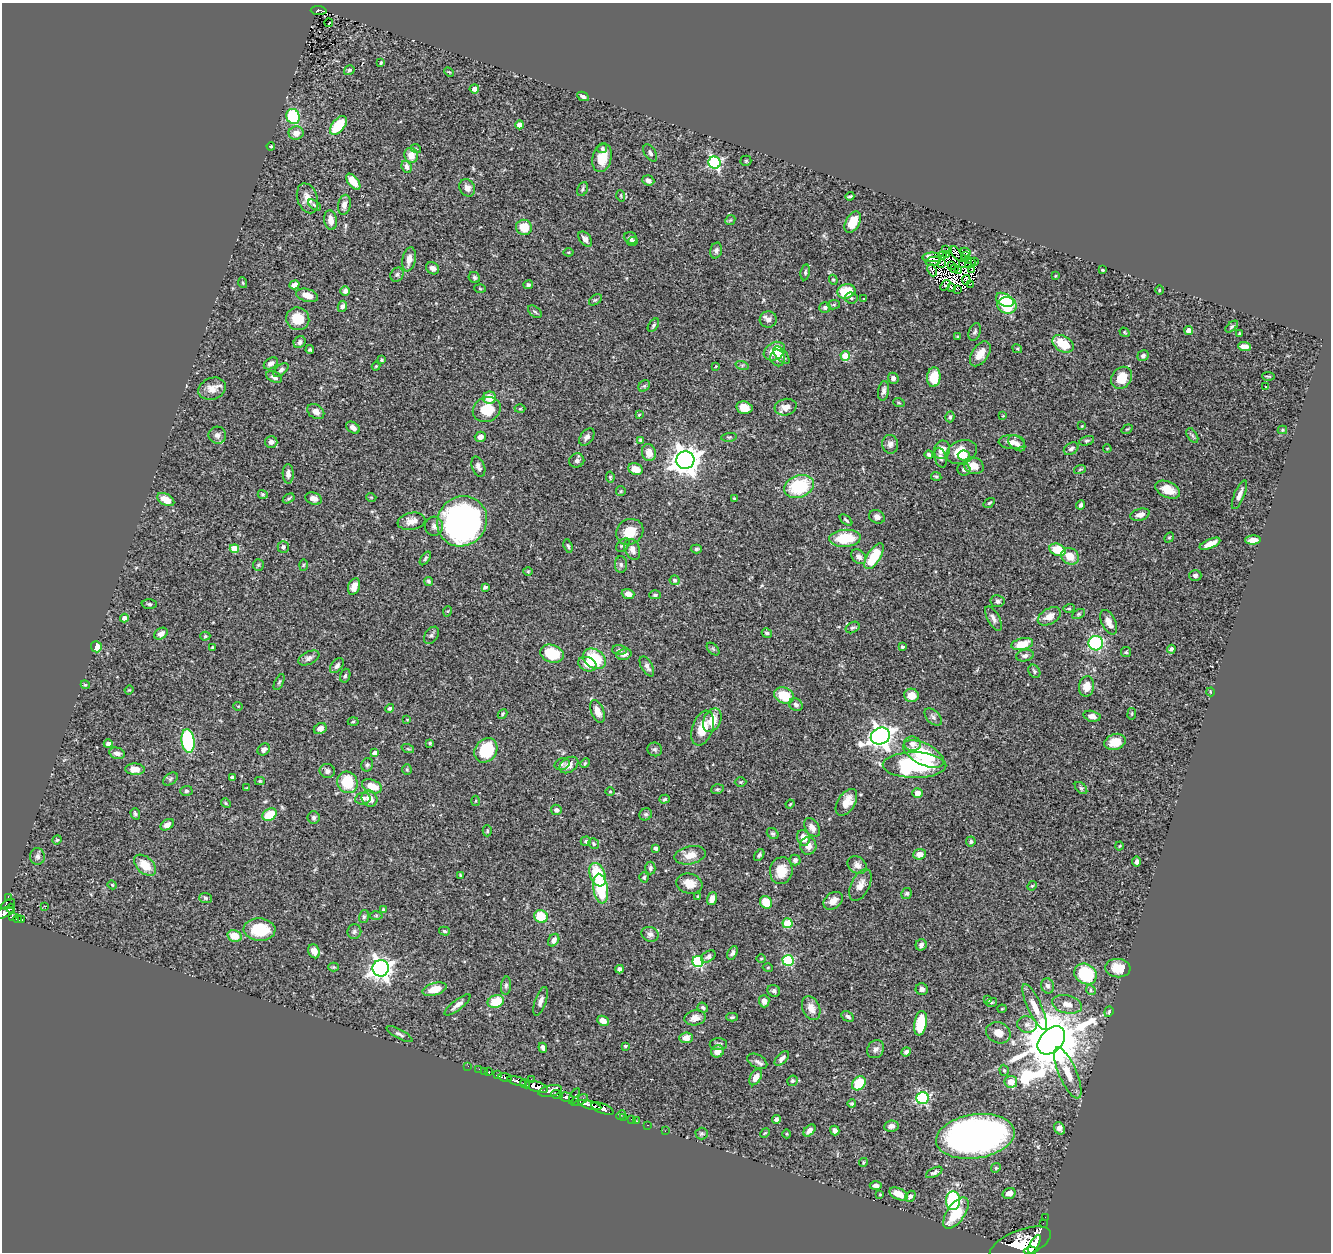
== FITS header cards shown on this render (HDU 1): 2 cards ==
NAXIS1  =                 1329
NAXIS2  =                 1250

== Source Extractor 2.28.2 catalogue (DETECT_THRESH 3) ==
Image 1329 x 1250 px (HDU 1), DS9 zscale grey, 1 PNG px = 1 image px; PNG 1333 x 1254 px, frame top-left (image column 1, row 1250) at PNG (2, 3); each listed source drawn as its Kron ellipse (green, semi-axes under 4 px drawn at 4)
Background 0.659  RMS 0.02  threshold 0.0597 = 3 sigma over >= 5 px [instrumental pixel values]
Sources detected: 477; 11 with non-positive FLUX_AUTO (blend fragments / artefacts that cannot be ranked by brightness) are neither listed nor drawn; the other 466 listed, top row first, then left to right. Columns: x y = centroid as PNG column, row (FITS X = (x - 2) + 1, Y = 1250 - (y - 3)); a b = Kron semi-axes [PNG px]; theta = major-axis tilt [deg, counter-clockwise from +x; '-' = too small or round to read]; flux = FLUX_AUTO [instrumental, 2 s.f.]
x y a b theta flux
319 10 8 4 -4 110
329 23 4 2 - 5.1
381 63 4 3 - 1.6
349 70 5 4 - 2.7
449 72 5 3 - 1.4
474 89 5 4 - 6.9
583 96 6 4 -26 3.2
293 117 8 6 -67 86
520 125 4 4 - 15
338 126 11 6 51 51
296 133 7 7 - 10
271 146 4 4 - 1.7
602 148 5 5 - 2.3
416 149 5 3 - 1.3
650 153 9 5 -59 4
411 155 7 7 - 13
602 158 14 9 76 21
746 161 5 5 - 1.6
715 163 6 6 - 210
406 167 6 5 - 6.9
648 180 6 5 - 4.1
353 182 9 5 -50 22
467 188 9 7 -59 6.9
582 189 7 5 64 2.7
621 196 5 3 - 1.3
850 196 4 3 - 2.2
307 198 15 10 -72 15
314 205 7 4 -37 2.5
344 205 10 6 80 6.8
331 220 10 6 -81 9
730 220 5 4 - 1.7
853 222 12 6 61 29
524 227 8 7 - 26
630 238 6 5 - 4.6
585 239 9 5 -51 7
632 241 5 4 - 2.5
945 250 2 2 - 0.86
716 251 8 6 75 3.9
569 252 5 4 - 1.3
965 252 5 2 - 0.46
956 253 8 2 -58 0.71
947 254 4 2 - 1.6
942 255 3 3 - 1.2
966 256 3 2 - 0.21
932 257 9 5 0 5.1
409 259 12 6 79 10
933 261 7 3 13 0.8
968 261 4 2 - 0.9
975 261 3 2 - 1.1
941 263 3 2 - 1.2
970 263 6 2 44 1.5
951 265 2 2 - 0.85
962 265 2 2 - 0.53
433 268 7 5 -33 5.4
954 269 4 2 - 3.3
972 269 3 2 - 1.7
932 270 6 3 -67 1.6
1102 270 3 2 - 1.4
959 271 4 2 - 2
805 272 8 4 81 2.7
397 275 7 6 - 3
1055 276 3 3 - 1.1
474 277 6 5 - 2.7
833 280 5 4 - 1.6
966 280 5 2 - 3
243 283 5 4 - 1.6
970 284 3 2 - 1.3
294 285 5 4 - 8.7
528 285 5 4 - 2.8
945 285 6 3 51 1.3
951 288 4 2 - 0.75
480 289 6 3 -4 1.3
957 289 4 2 - 1
1159 290 4 3 - 1.1
345 291 5 4 - 4.7
846 291 9 7 17 38
307 295 11 6 -16 14
851 298 6 5 - 2.6
863 298 3 3 - 4.7
595 300 7 4 35 2.2
1005 300 9 6 -29 43
834 305 6 4 7 2.1
1007 305 9 8 - 63
342 306 6 4 64 4
825 307 5 5 - 3.3
535 312 8 5 -40 2.5
298 319 12 11 - 30
768 319 8 8 - 7
653 325 7 4 54 2.4
1232 327 7 4 41 2.2
1189 331 4 4 - 19
975 332 9 5 70 3.3
1124 332 5 4 - 1.4
1239 334 4 2 - 1.4
958 337 3 3 - 1.4
300 342 6 5 - 4.9
1063 344 11 7 -30 35
1244 347 6 4 -2 10
1017 349 5 4 - 1.4
310 350 4 4 - 2
774 351 11 8 31 30
980 354 14 8 56 17
781 355 10 5 -48 6.9
845 356 5 4 - 41
1143 356 6 5 - 4.3
778 358 8 7 - 9.6
381 360 3 3 - 2.3
271 363 8 5 33 4.9
742 365 7 4 -17 2.6
376 366 4 4 - 1.4
716 366 4 2 - 0.92
281 370 9 5 39 4.2
1268 376 6 2 -5 1.5
274 377 8 5 -25 4.8
934 377 10 6 85 37
893 378 6 5 - 5.6
1122 378 12 9 51 26
644 386 6 5 - 2.3
1265 386 3 3 - 4
212 389 14 10 19 13
884 391 10 5 80 5.4
490 398 6 6 - 20
899 403 6 3 -19 1.4
786 407 11 8 15 10
744 408 8 6 -12 21
487 409 14 12 24 35
520 409 5 3 - 1.3
316 412 9 6 -34 8.7
639 415 3 2 - 1.1
1003 416 4 2 - 0.9
950 417 5 4 - 2.8
1082 426 3 3 - 0.97
353 428 7 5 -35 7
1127 429 6 3 35 1.2
1282 430 5 4 - 1.4
217 435 8 8 - 5.7
1192 435 8 5 -59 2.9
480 437 6 5 - 7
587 437 10 6 54 5.5
729 437 8 4 7 1.9
640 440 4 3 - 2.1
1087 441 8 4 16 2.4
271 442 6 6 - 5.6
1012 442 13 7 -2 9.3
1017 443 10 6 -39 7
890 444 9 8 - 5.9
1107 448 4 3 - 0.93
1071 449 8 5 33 3.6
942 450 9 8 - 11
961 452 16 11 21 34
649 453 8 7 - 13
929 454 4 3 - 3.4
964 455 6 5 - 9.2
940 458 10 6 -74 4.2
685 460 9 9 - 1700
577 461 7 7 - 4.6
974 466 10 8 -20 15
478 467 10 6 -69 5.2
636 469 7 5 -23 16
964 469 6 6 - 3.5
1080 469 6 3 20 1.9
288 474 10 5 -88 5.7
936 476 5 4 - 2.1
610 477 5 4 - 1.6
799 486 15 11 20 76
1168 490 13 8 -25 23
621 491 5 4 - 1.6
263 494 5 4 - 1.8
1239 495 15 5 67 8.2
371 497 5 3 - 1.2
289 498 6 4 32 2.3
314 498 8 6 -17 7.2
735 498 3 2 - 1.6
166 500 9 5 -29 17
989 503 6 3 35 1.7
1081 505 4 3 - 3.2
1140 515 10 6 15 8.7
877 517 8 6 -26 5.5
846 520 7 4 -39 2.3
411 521 14 8 10 10
462 521 26 24 47 510
434 526 9 9 - 6
630 532 14 12 35 25
845 538 16 8 4 48
1169 538 5 4 - 1.6
1253 540 8 4 3 9.3
1210 544 11 4 23 11
623 545 8 5 42 3
568 546 7 4 -73 2.3
283 547 6 5 - 3.3
234 549 4 4 - 35
632 549 11 7 -69 7.9
696 549 5 4 - 2.5
1058 550 8 6 -21 34
874 556 15 6 58 46
1070 556 9 8 - 20
859 557 8 6 -44 6.1
425 558 8 4 55 2.1
621 564 8 6 -88 3.4
258 565 6 5 - 2
303 565 6 3 88 1.4
528 572 5 3 - 1.4
1195 575 6 5 - 3.7
675 580 5 5 - 2.5
428 581 5 4 - 2
354 586 8 5 72 13
485 587 4 4 - 3.1
628 594 6 5 - 8.3
655 595 6 4 0 2.7
997 601 7 6 - 3.8
149 604 7 5 -2 2.4
1069 608 6 4 15 1.8
448 611 5 3 - 1.3
1079 614 7 4 27 2.1
1049 616 12 7 30 13
124 618 4 4 - 6.5
993 618 13 6 -62 6.2
1109 622 13 7 -64 10
853 627 7 5 29 2.8
767 633 5 4 - 3.2
161 634 7 5 31 6.4
431 635 9 6 54 3.4
205 636 5 4 - 1.9
1096 643 7 7 - 170
1022 644 11 6 13 26
96 647 5 5 - 15
212 647 3 3 - 1.3
902 647 4 3 - 2.4
713 649 8 4 -46 2.2
1171 649 4 3 - 3
619 650 7 5 -3 3.2
1126 652 5 5 - 2.1
552 654 12 9 -18 45
624 654 7 5 16 7.2
1025 655 9 6 12 4.2
309 658 11 6 26 5.3
594 659 12 9 -35 58
587 664 9 7 -22 14
337 666 8 5 50 4.3
647 666 11 5 -60 5.5
1034 671 7 5 -56 2.9
345 676 7 5 73 2.5
279 682 8 4 63 2
85 685 4 4 - 1.7
1087 686 10 7 80 15
129 690 4 3 - 1.2
1210 692 4 3 - 0.86
911 695 7 7 - 16
784 696 10 8 -26 35
796 705 7 6 - 4.6
238 706 5 3 - 0.99
390 708 4 4 - 2.2
597 711 12 6 -70 11
503 714 5 3 - 1.6
1132 714 6 3 82 1.3
1092 716 8 5 -13 7.6
933 717 10 6 -45 4.7
407 719 4 3 - 1.1
712 720 12 8 64 21
353 722 5 3 - 1.5
320 728 7 5 27 7.7
703 728 18 10 71 25
880 736 10 8 22 1000
188 741 12 6 -83 110
1115 742 11 8 18 20
430 743 4 3 - 1.6
108 744 4 4 - 7
912 744 8 7 - 8.9
264 749 7 5 38 6
408 749 6 4 -19 1.9
655 749 7 7 - 3.2
486 750 13 10 55 55
117 753 8 5 -14 6
375 753 4 4 - 8
923 754 22 10 -26 72
585 763 5 4 - 1.6
562 764 8 5 16 3.1
367 765 7 5 66 2.9
569 765 10 7 33 12
914 765 32 13 -1 140
135 769 10 6 -3 13
407 769 5 4 - 1.7
327 771 7 7 - 4.7
232 777 4 3 - 2.5
170 779 8 5 36 3
260 781 5 4 - 1.8
347 782 11 10 - 50
740 782 6 5 - 1.6
372 786 10 6 -22 21
247 788 3 2 - 1.4
1081 788 7 4 -44 2.4
717 789 6 5 - 2.1
186 791 6 5 - 2.7
610 791 4 3 - 1.1
917 793 5 5 - 9.7
363 799 8 6 9 6.3
369 799 8 7 - 12
665 799 5 4 - 2
476 801 5 3 - 1.2
846 802 15 8 58 20
226 803 5 4 - 1.6
790 804 5 3 - 1.2
556 810 5 5 - 4.4
135 814 6 4 -70 2.7
646 814 6 6 - 2.8
269 815 7 5 33 31
314 817 6 6 - 3.2
167 825 7 5 33 6.9
812 827 10 6 -57 8.4
487 831 5 4 - 1.8
773 833 6 5 - 2.3
803 838 8 6 -74 13
57 840 5 4 - 1.7
586 841 5 4 - 2.4
971 841 5 4 - 2.5
594 844 5 5 - 2.2
808 846 9 8 - 10
1119 846 4 4 - 1.3
656 848 4 3 - 4.4
919 854 6 5 - 10
690 855 16 9 13 15
759 855 6 4 53 2.4
37 857 8 7 - 4.8
795 860 5 5 - 3.7
1137 862 5 4 - 3.5
145 865 13 8 -42 25
857 865 10 8 -35 6.8
650 868 6 5 - 3.2
781 871 13 11 80 24
460 875 3 2 - 1.3
597 875 12 7 -68 50
644 877 5 4 - 2
689 884 13 10 -15 15
112 885 4 4 - 1.5
860 885 17 9 64 12
1032 886 5 4 - 1.6
601 889 15 7 -82 64
907 894 5 5 - 2.5
8 897 4 3 - 17
698 897 4 3 - 1.4
206 898 6 5 - 3
712 899 7 5 72 11
833 901 11 7 37 11
766 902 7 5 -52 24
8 904 7 4 28 82
45 906 2 2 - 0.92
11 908 5 3 - 110
383 910 4 4 - 2
4 913 9 5 21 270
376 915 6 4 0 1.9
364 916 6 5 - 2.3
541 916 7 6 - 38
12 917 4 3 - 64
17 919 4 3 - 75
21 920 4 3 - 35
787 923 5 5 - 66
260 929 16 11 -3 49
354 931 7 7 - 3.6
444 931 5 4 - 2.5
650 934 9 7 -18 5.4
235 936 7 6 - 20
554 940 7 5 56 7.3
921 945 6 5 - 4.6
314 951 7 5 -66 13
732 953 7 4 62 3.5
708 956 8 5 32 3.5
761 958 5 3 - 1.3
788 960 5 5 - 120
698 962 5 5 - 130
334 967 5 4 - 1.5
381 968 8 8 - 940
768 968 5 3 - 1.3
1118 968 12 9 -5 25
619 969 4 4 - 4.7
1086 974 12 9 -33 100
506 986 9 5 84 3.1
1048 986 8 6 -72 4.9
434 989 12 6 16 21
922 989 6 6 - 3.9
1091 990 5 4 - 2.1
774 991 6 5 - 4.4
988 1000 4 3 - 1.3
496 1001 8 6 16 39
540 1001 15 5 70 6.6
764 1001 6 5 - 7.4
992 1002 5 3 - 1.4
1067 1004 15 9 -13 12
457 1005 16 5 38 7.5
1035 1007 25 7 -65 17
703 1008 5 4 - 2.7
811 1008 12 8 -66 12
1002 1009 4 4 - 1.4
1109 1012 5 4 - 1.7
848 1016 7 5 -28 3.6
732 1017 6 4 1 2.3
695 1018 11 7 11 10
603 1021 6 4 -26 9.6
920 1023 12 6 80 54
1027 1024 10 8 -11 6.8
998 1033 12 10 -24 14
399 1034 14 4 -28 4.4
686 1038 7 5 6 9.9
1051 1040 16 11 47 12000
718 1044 9 6 0 3.2
625 1046 4 3 - 1.5
543 1048 5 4 - 4.1
876 1049 9 8 - 5.3
717 1051 6 6 - 11
906 1052 5 4 - 4
782 1058 9 5 46 5.5
757 1061 11 6 -28 4.7
468 1066 2 2 - 4.8
479 1069 2 2 - 4.8
1004 1070 5 4 - 2.4
484 1071 2 2 - 4.5
489 1072 3 3 - 32
1068 1073 27 9 -67 22
498 1074 4 3 - 36
756 1077 9 5 59 11
505 1078 7 3 -16 150
531 1079 2 2 - 6.6
517 1081 9 4 -15 520
792 1081 5 5 - 2.4
1011 1082 6 6 - 14
859 1083 8 6 48 39
525 1084 5 3 - 210
537 1087 11 5 -16 1100
550 1091 12 5 12 500
557 1094 6 4 -19 200
575 1096 8 3 61 160
567 1097 7 4 -15 420
923 1098 6 6 - 150
579 1100 9 4 23 130
852 1104 4 3 - 1.8
590 1105 12 3 -15 640
602 1108 12 5 -20 740
621 1115 5 2 - 25
624 1117 3 2 - 9.4
631 1119 2 2 - 7.2
776 1119 4 4 - 4.5
637 1121 2 2 - 6.1
647 1125 3 2 - 14
891 1126 7 5 7 6.6
1059 1128 6 5 - 5.9
809 1130 7 4 45 6.4
835 1130 5 4 - 4.9
665 1131 2 2 - 6.2
702 1133 6 6 - 2.4
765 1133 5 4 - 1.4
787 1134 5 3 - 1.2
975 1136 40 22 8 640
863 1162 4 4 - 1.6
996 1168 5 4 - 1.7
934 1172 9 4 27 3.4
876 1185 6 4 0 4.8
1009 1193 7 5 16 7.8
880 1194 3 2 - 1.1
899 1194 10 5 -24 17
910 1196 6 4 50 4.1
953 1201 9 7 -85 120
956 1213 18 8 55 43
1045 1217 2 2 - 4.1
1043 1223 2 2 - 6.1
1020 1244 32 13 22 4200
1034 1244 10 4 62 930
1030 1251 6 4 7 1100
At the frame edge (FLAGS 8, measured only in part): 2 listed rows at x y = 4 913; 1030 1251
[11 non-positive-flux detections neither listed nor drawn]